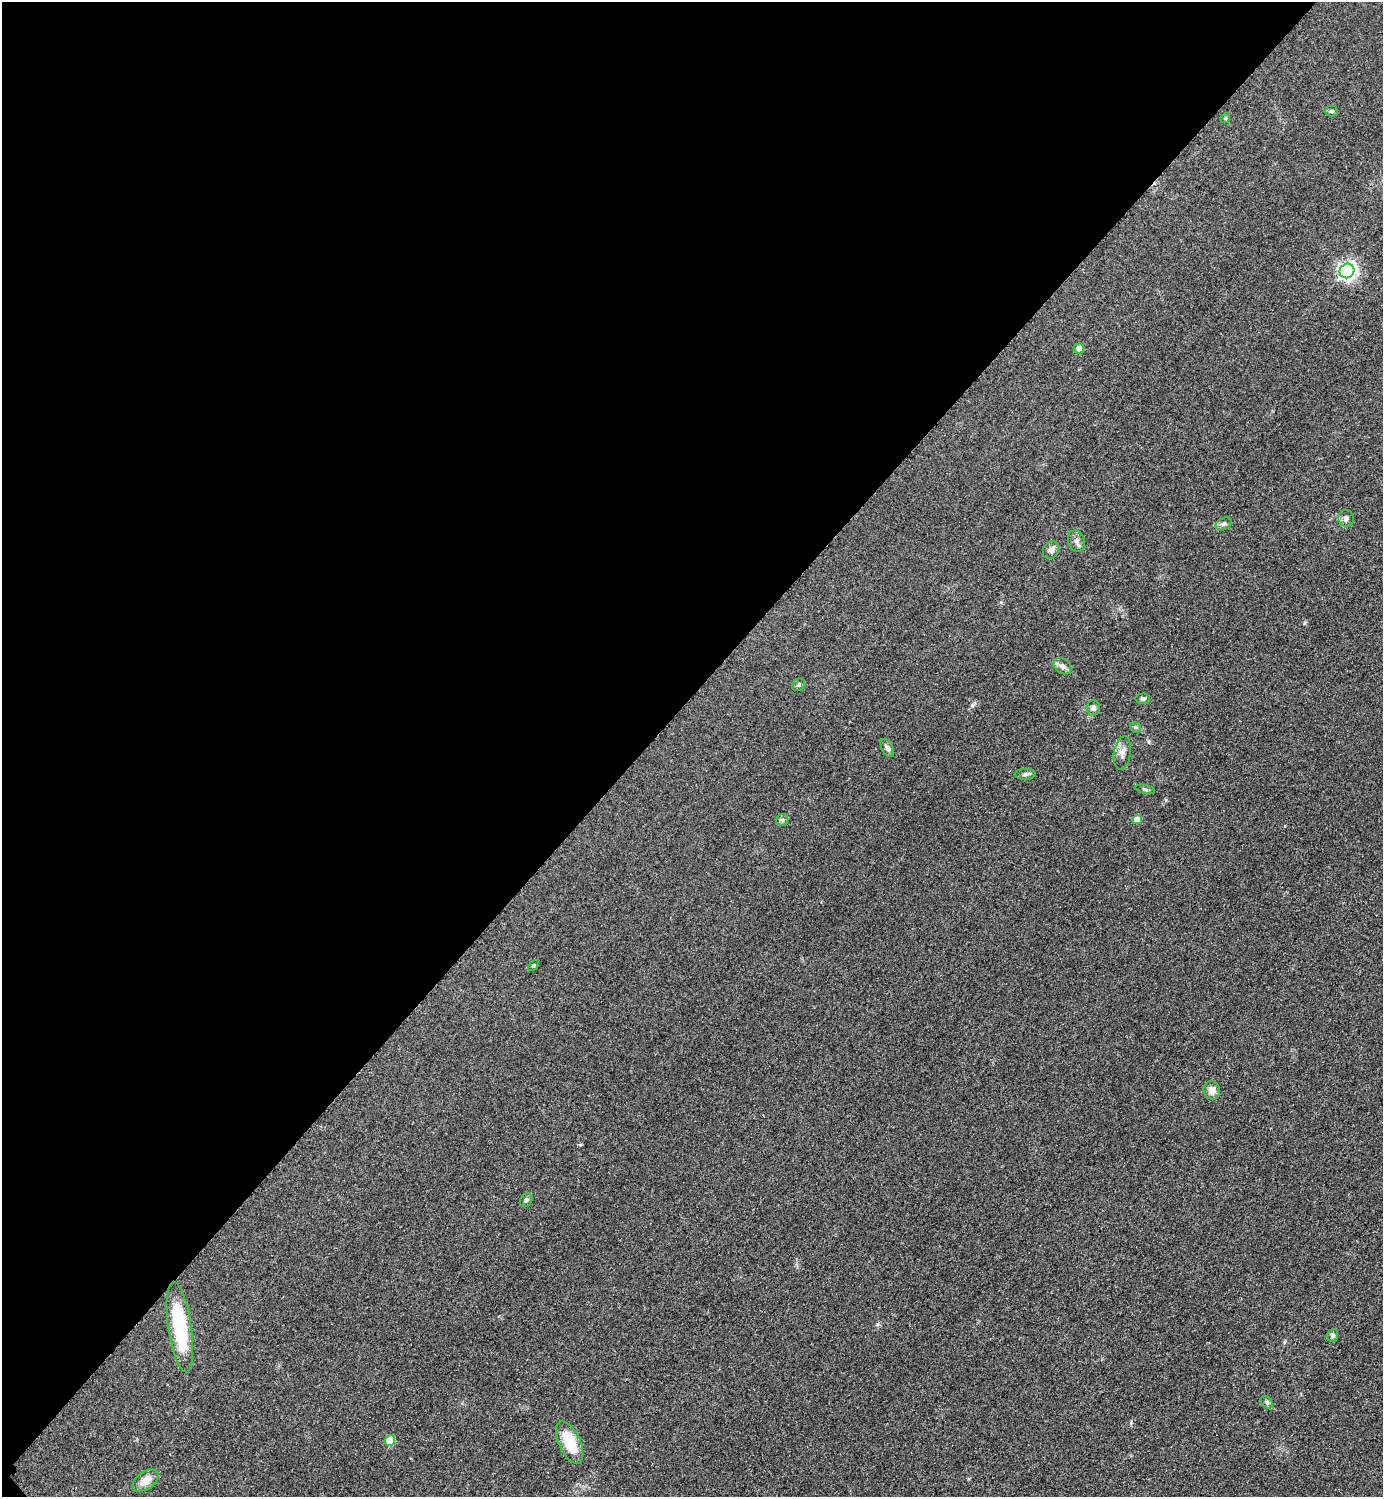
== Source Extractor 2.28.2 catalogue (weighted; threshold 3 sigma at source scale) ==
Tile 5 of 4 x 4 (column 1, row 2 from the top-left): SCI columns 314-1694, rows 2999-4493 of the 6004 x 6004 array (HDU 1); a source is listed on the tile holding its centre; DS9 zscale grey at full resolution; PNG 1385 x 1499 px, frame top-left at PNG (2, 2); each listed source drawn as its Kron ellipse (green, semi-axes under 4 px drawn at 4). Shown black and unused: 47% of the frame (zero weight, under 2 of 3 exposures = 1% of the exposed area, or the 3 px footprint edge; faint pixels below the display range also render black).
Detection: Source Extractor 2.28.2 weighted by HDU 2 'WHT'; one run over the whole footprint, this tile lists its part. Background 0.0782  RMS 0.0082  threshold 0.0367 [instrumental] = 3 sigma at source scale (4.5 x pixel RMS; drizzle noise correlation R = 1.50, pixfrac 1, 0.05/0.05 arcsec/px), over >= 5 px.
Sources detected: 28; all 28 listed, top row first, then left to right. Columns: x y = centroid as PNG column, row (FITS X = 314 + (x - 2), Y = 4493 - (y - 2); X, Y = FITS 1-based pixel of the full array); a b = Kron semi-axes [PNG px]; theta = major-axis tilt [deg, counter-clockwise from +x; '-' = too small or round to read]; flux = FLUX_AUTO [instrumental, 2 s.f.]
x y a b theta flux
1331 111 6 5 - 1.3
1225 118 5 4 - 1
1347 271 7 7 - 320
1079 349 5 5 - 5.7
1346 518 8 7 - 2.7
1224 524 9 5 26 2.2
1076 541 11 8 -73 3.5
1051 550 9 7 52 3.3
1062 666 10 7 -37 3.4
799 685 7 5 46 1.6
1143 699 7 5 5 1.5
1093 708 7 7 - 3
1135 727 6 4 -43 1.2
887 748 10 5 -61 2.5
1122 753 17 8 81 5.5
1025 774 10 5 2 2.1
1145 789 10 3 -11 1.3
1137 819 5 4 - 9
782 820 6 6 - 1.5
533 965 6 4 45 0.87
1212 1090 9 8 - 6.4
526 1200 7 5 59 1.8
180 1327 45 11 -82 62
1332 1335 6 5 - 2.2
1267 1402 7 5 -44 1.6
390 1441 5 5 - 25
570 1443 23 10 -66 28
146 1480 15 8 36 9.1